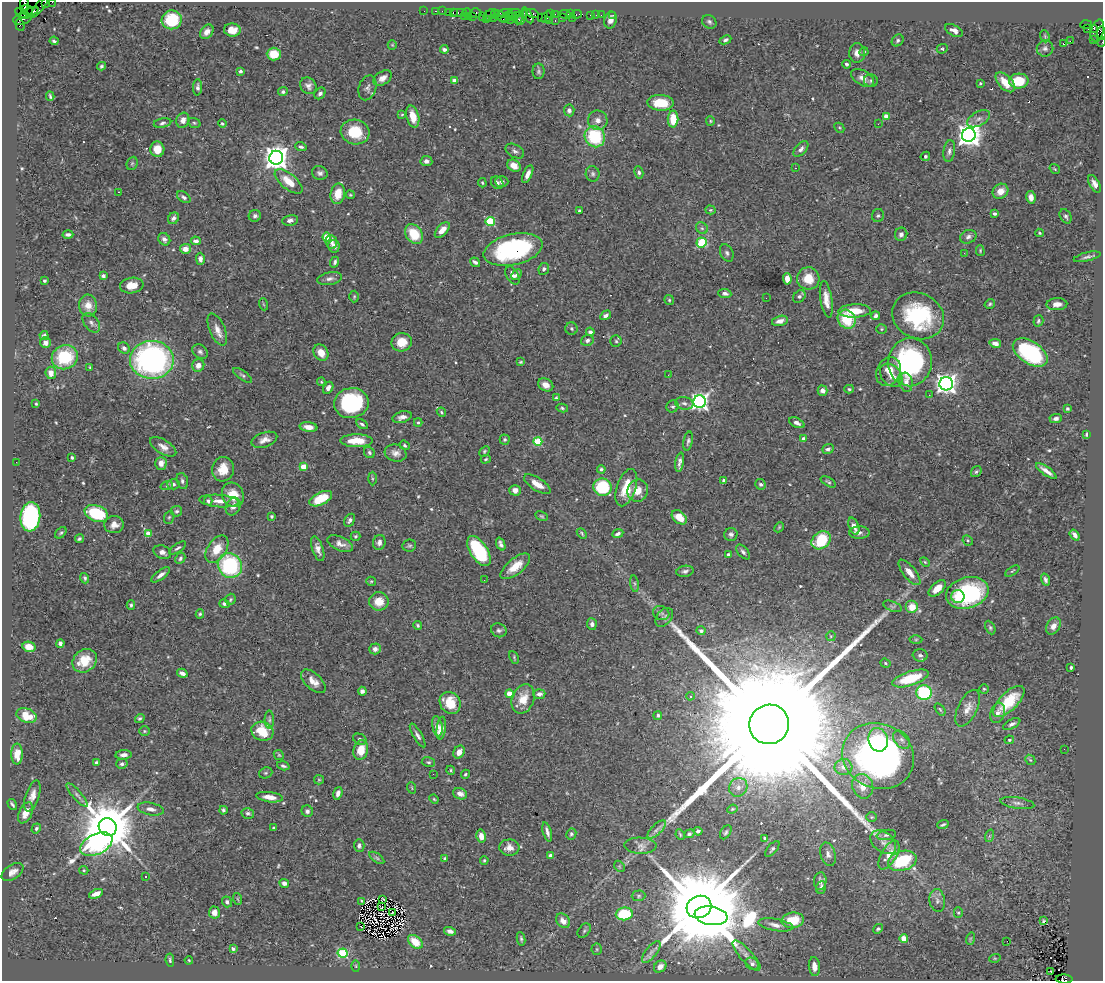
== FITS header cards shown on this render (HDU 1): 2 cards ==
NAXIS1  =                 1101
NAXIS2  =                  979

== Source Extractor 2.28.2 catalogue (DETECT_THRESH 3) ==
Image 1101 x 979 px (HDU 1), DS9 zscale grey, 1 PNG px = 1 image px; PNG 1105 x 983 px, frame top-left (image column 1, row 979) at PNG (2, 2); each listed source drawn as its Kron ellipse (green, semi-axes under 4 px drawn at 4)
Background 0.685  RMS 0.02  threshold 0.0603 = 3 sigma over >= 5 px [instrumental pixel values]
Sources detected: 567; of the 567, the 500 brightest by FLUX_AUTO listed and drawn (67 fainter detections omitted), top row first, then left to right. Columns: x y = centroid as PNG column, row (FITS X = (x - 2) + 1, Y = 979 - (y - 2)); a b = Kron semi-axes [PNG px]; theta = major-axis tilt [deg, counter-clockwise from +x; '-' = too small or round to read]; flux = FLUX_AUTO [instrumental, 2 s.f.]
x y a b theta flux
46 2 4 2 - 44
52 2 2 2 - 15
24 3 8 3 88 110
40 6 14 3 52 140
27 10 6 5 - 940
424 11 2 2 - 19
436 11 3 2 - 52
442 11 2 2 - 20
448 12 2 2 - 38
453 12 3 2 - 58
467 12 4 3 - 51
21 13 7 3 -27 78
29 13 10 4 28 820
460 13 8 3 0 140
476 13 5 5 - 78
505 13 7 3 1 100
514 13 7 2 1 220
533 13 6 3 -24 100
495 14 4 3 - 75
551 14 2 2 - 26
555 14 3 2 - 22
571 14 3 2 - 36
577 14 5 3 - 86
490 15 7 3 42 65
565 15 6 4 -21 120
591 15 4 3 - 120
596 15 2 2 - 11
601 15 2 2 - 20
613 15 2 2 - 10
468 16 2 2 - 42
501 16 7 3 -40 220
522 16 9 3 71 150
528 16 7 4 -62 200
464 17 3 2 - 41
472 17 3 3 - 71
482 17 4 2 - 67
506 17 7 3 33 31
512 17 5 3 - 65
541 17 2 2 - 39
546 17 6 4 62 100
562 17 3 2 - 50
493 18 2 2 - 8.9
518 18 6 3 86 210
572 18 2 2 - 300
22 19 9 5 13 240
486 19 2 2 - 18
172 20 10 9 - 53
510 20 3 2 - 29
610 20 9 6 80 8.7
549 21 3 2 - 79
555 21 3 2 - 110
709 22 7 6 - 3.7
20 25 6 4 -69 95
1086 25 6 3 4 150
1094 28 4 3 - 210
1088 29 2 2 - 6.9
232 30 8 6 -5 16
954 30 10 5 -28 6.7
1097 31 11 6 74 710
207 32 8 6 51 7.9
1101 33 7 2 90 140
1045 36 6 4 -70 1.8
725 40 6 4 24 2.9
898 40 6 5 - 3
1093 40 2 2 - 16
54 41 4 3 - 2.1
1070 41 2 2 - 91
1102 42 5 2 - 27
1063 44 3 2 - 14
392 45 5 4 - 1.4
1045 48 8 8 - 4.9
444 49 4 3 - 4.8
942 49 5 4 - 2.5
864 52 4 3 - 1.5
857 53 10 8 -88 8.6
274 54 7 6 - 23
846 64 4 3 - 2.7
101 66 4 4 - 2.4
240 71 4 3 - 2.6
539 71 8 6 -89 3.1
383 78 10 6 33 8.5
863 78 12 7 -30 8.5
455 81 4 4 - 19
871 81 7 6 - 3.4
1019 81 10 7 3 45
1005 82 12 6 -47 23
980 83 3 3 - 1.7
308 86 9 7 -51 6.3
197 87 8 4 88 4.4
367 88 12 8 73 5.9
283 92 5 4 - 2.8
320 93 6 5 - 3.8
50 96 4 2 - 2.2
661 103 13 8 -3 39
569 110 6 5 - 4.4
402 115 4 4 - 1.4
413 116 11 6 -76 20
886 116 4 3 - 17
673 119 8 5 89 28
979 119 12 7 30 6.9
183 120 8 6 65 8.5
598 120 10 9 - 8.9
710 121 5 4 - 1.6
162 123 9 4 12 3.4
194 123 6 4 -22 2
222 123 4 3 - 1.9
878 124 2 2 - 1.9
839 128 5 3 - 1.5
355 132 14 12 -13 44
969 135 7 6 - 1300
595 137 11 10 - 85
301 147 6 3 -20 3
157 149 8 7 - 18
801 149 9 5 46 5.2
515 151 10 6 -30 4.4
949 151 11 6 82 5.4
925 156 5 4 - 2.2
276 158 7 7 - 1400
426 161 6 5 - 5.1
132 163 7 5 68 2
514 166 7 5 -31 11
796 168 3 2 - 5.4
1055 169 5 3 - 1.5
639 172 6 4 -80 2.7
320 173 8 6 -17 4.4
528 174 9 4 65 7.9
593 174 8 7 - 3.3
289 181 17 7 -39 23
502 182 6 5 - 4
482 183 5 3 - 1.7
497 183 7 5 -49 3.8
1095 184 9 5 -60 7.6
1000 191 8 7 - 12
119 192 3 2 - 67
338 194 10 7 79 23
350 195 5 3 - 1.6
184 197 7 5 -36 3.5
1031 197 6 4 -79 6.8
710 210 5 4 - 1.7
580 211 3 3 - 3.2
995 213 4 3 - 3.1
255 216 6 6 - 3.8
878 216 6 6 - 2.8
1066 216 7 5 -59 3.5
173 218 6 5 - 5
290 220 8 5 10 5.1
490 222 5 4 - 77
702 228 6 5 - 2.7
442 230 9 5 47 13
1040 233 4 3 - 1.6
68 234 5 3 - 3.9
414 234 10 8 -54 38
901 234 7 6 - 5.4
327 237 4 4 - 44
968 237 8 6 24 5
164 239 7 5 -53 6.1
196 241 5 4 - 4.6
331 242 7 5 -81 5.2
701 243 5 5 - 60
334 246 6 5 - 6.8
185 249 5 5 - 12
513 249 30 15 13 220
980 251 5 4 - 1.6
727 253 9 6 -65 3.7
964 253 2 2 - 2.3
1087 257 13 4 14 4.3
200 259 6 4 -89 5.8
335 262 5 4 - 3.3
475 262 5 3 - 3.4
544 269 6 5 - 2.9
512 275 10 6 -59 6.6
517 275 6 4 49 3.5
103 276 4 3 - 4.1
808 278 11 11 - 25
330 279 12 6 11 5.9
787 279 6 4 -86 13
44 281 3 3 - 2
132 285 12 7 8 17
725 293 6 4 -6 4
354 296 6 5 - 2
799 296 7 5 49 3.8
766 298 2 2 - 2.6
826 299 18 6 -81 14
669 300 5 5 - 1.9
263 304 6 3 -71 1.6
990 304 5 4 - 2.3
1057 304 10 6 3 9
88 306 11 9 -84 16
855 311 16 6 3 27
606 315 6 4 29 4.5
876 316 4 4 - 3.8
918 316 26 22 -26 130
847 319 10 8 -55 50
780 321 8 5 15 8.5
1038 321 6 5 - 2.5
91 323 11 7 -52 5.5
217 329 17 7 -66 12
571 329 6 6 - 2.9
881 329 5 4 - 1.8
590 332 4 4 - 3.4
44 336 4 4 - 2.8
587 340 6 5 - 3.8
616 341 5 5 - 2.4
402 342 10 9 - 20
46 343 5 5 - 6.5
995 343 6 4 -10 8.9
124 348 6 5 - 4.3
200 352 8 6 -35 4
321 352 9 6 -53 14
1030 352 19 11 -33 160
65 357 13 12 - 70
152 360 22 19 -2 370
521 362 4 3 - 1.7
910 362 24 21 84 230
198 365 6 6 - 8.8
90 367 4 3 - 1.6
889 371 15 11 64 20
51 373 6 5 - 11
243 375 11 4 -35 3.2
668 375 3 2 - 3.3
891 375 13 9 -49 16
321 382 4 3 - 1.4
906 382 10 6 -79 7.7
946 384 7 6 - 850
546 385 8 6 -28 8.7
328 388 6 4 60 5.9
849 389 5 4 - 1.9
823 391 5 5 - 9.3
929 395 3 2 - 2.2
556 397 3 3 - 1.5
700 402 6 6 - 470
351 403 17 15 8 140
684 403 9 6 -10 5
36 404 3 3 - 1.4
673 406 6 5 - 2.7
562 408 6 4 -12 2.2
1067 408 3 3 - 3.4
441 412 5 4 - 1.6
402 417 10 5 15 7.3
1056 418 6 4 4 3.9
418 422 4 4 - 1.7
797 423 8 4 -25 4.8
362 424 6 4 -29 3.2
308 427 9 5 -7 11
1086 434 4 2 - 1.7
505 439 5 5 - 2.3
803 439 4 4 - 4.4
264 440 13 7 19 9.1
356 441 16 6 0 26
538 441 4 4 - 71
688 441 10 4 77 3.2
405 445 5 4 - 2.2
163 447 15 7 -32 9.1
828 449 6 5 - 3.6
484 451 6 4 43 2
369 452 6 5 - 2.5
396 453 11 8 -16 8.4
72 458 3 3 - 1.8
486 459 5 3 - 1.6
16 462 2 2 - 36
680 462 10 4 81 5.5
161 463 6 5 - 9.5
303 467 4 4 - 26
223 469 12 11 - 21
601 469 4 4 - 2
1046 471 12 3 -35 8.3
976 472 6 4 53 2.5
372 478 7 4 -89 1.9
724 480 3 3 - 7.7
182 481 8 5 -72 4.1
828 482 8 4 -30 2.2
173 484 6 5 - 3.5
537 484 15 6 -32 15
761 484 5 5 - 3.4
167 485 6 4 20 2
602 487 9 8 - 67
626 488 19 9 71 35
515 490 5 5 - 8
638 491 11 10 - 16
233 495 13 10 -63 25
321 499 12 6 25 35
208 501 4 4 - 3.2
219 501 20 6 -4 12
233 507 9 7 66 8
177 511 5 5 - 2.8
96 513 12 8 -19 88
272 516 3 3 - 2.4
542 516 6 4 -27 2
30 517 15 10 84 190
169 517 6 5 - 2.3
679 517 8 6 -42 21
350 520 7 4 60 3.9
114 525 10 8 5 9.8
854 526 9 5 -69 10
779 527 5 4 - 1.6
859 532 10 6 -1 6.7
61 533 6 4 48 2.2
148 533 4 4 - 23
582 533 6 3 -49 2.1
618 534 6 3 24 3.8
731 534 6 6 - 4.6
1075 535 6 3 -53 6.2
355 536 5 4 - 2.2
79 539 4 4 - 2.9
821 540 10 8 40 61
968 540 5 4 - 1.8
379 542 7 6 - 5.3
340 544 14 7 -24 8.5
501 544 7 4 -67 4.3
409 546 7 6 - 2.6
178 548 10 4 34 3.1
217 549 15 9 56 25
318 549 13 5 -72 8.6
479 551 17 8 -57 110
162 552 9 6 -22 6.8
743 552 9 5 -48 4.3
728 555 3 3 - 5.8
180 558 6 4 61 2.6
925 562 6 3 -45 1.5
230 565 13 11 -50 130
515 566 18 8 39 22
685 571 9 5 9 3.9
1012 571 8 3 33 1.6
909 572 15 6 -51 12
161 575 11 4 36 6.6
85 578 5 4 - 2.4
484 580 2 2 - 1.6
1045 580 6 4 -71 3.9
371 581 5 4 - 1.7
634 584 8 4 -81 2.6
937 588 10 5 42 17
967 593 21 15 17 150
958 596 6 6 - 14
230 599 6 5 - 2.1
379 601 10 9 - 20
224 604 5 4 - 3.3
131 605 5 4 - 2.2
893 606 10 5 -21 3.5
912 607 6 6 - 21
661 613 8 7 - 3.8
200 614 5 4 - 1.9
664 617 11 7 51 4.6
592 624 6 5 - 4.4
417 625 4 4 - 2.1
1053 626 9 6 58 8
990 628 7 4 -64 2.4
499 630 8 6 -25 3.6
701 631 4 4 - 2.9
831 636 5 5 - 1.7
916 639 6 4 1 1.9
60 644 4 4 - 3.7
29 647 7 5 -12 11
375 649 6 5 - 5.5
920 655 7 6 - 3.5
514 657 7 3 -65 1.7
85 661 13 11 41 27
885 663 5 4 - 2.1
1071 667 4 3 - 2.1
182 673 5 4 - 6.3
910 678 19 7 18 47
313 681 15 8 -43 12
984 689 5 4 - 1.7
362 691 4 4 - 5.1
924 693 8 7 - 130
509 694 4 4 - 17
539 694 6 4 4 5.7
690 696 4 4 - 1.8
523 699 15 11 70 20
1009 701 20 9 45 51
450 703 11 10 - 33
968 708 20 9 64 13
940 709 7 3 -54 1.6
998 713 10 7 71 7
658 715 4 4 - 2.6
27 716 10 7 -18 27
140 718 5 4 - 2.2
269 719 9 4 -89 3.1
769 724 20 19 - 160000
1012 724 9 4 28 4.2
437 726 10 5 -81 16
441 728 11 4 82 9.2
144 731 5 5 - 2
262 731 11 9 -20 42
418 735 13 4 -60 4.9
360 739 7 5 -25 3.3
878 740 12 9 -75 39
902 740 10 7 -50 5.8
1009 740 5 3 - 1.8
1064 749 2 2 - 4.1
361 750 10 7 75 23
459 752 7 5 62 9.2
17 754 10 6 -90 20
124 755 8 4 5 6.7
279 755 5 4 - 1.9
878 756 36 32 -23 550
1030 760 6 4 -44 1.9
428 762 7 5 -14 2.4
97 763 4 4 - 2.8
122 764 5 5 - 2.8
283 766 6 4 -17 3
843 767 9 8 - 7.7
451 770 5 4 - 1.8
266 773 7 5 20 2.4
433 774 2 2 - 5.2
465 774 5 4 - 1.8
319 780 5 4 - 1.7
863 786 12 10 -68 18
738 787 10 9 - 8.1
412 788 6 3 -72 1.4
338 793 6 4 73 5.7
460 794 7 5 -21 6.9
77 795 15 4 -50 5.6
32 796 16 6 72 11
270 797 13 5 -8 12
434 799 5 4 - 1.5
1017 803 17 5 -9 6.6
12 804 6 3 -57 2.4
151 809 13 6 -11 8.1
732 809 5 4 - 1.6
223 810 4 3 - 2.6
307 811 6 5 - 3.7
26 813 11 6 65 13
248 813 6 5 - 3.6
872 817 5 4 - 1.7
943 824 6 3 20 2
108 827 9 8 - 9900
36 828 5 4 - 2.5
274 828 3 3 - 3.1
656 830 12 5 45 6.3
698 831 4 4 - 4.3
547 832 10 3 -74 5.1
726 832 7 5 58 2.8
571 834 5 5 - 3
680 834 5 3 - 1.5
689 834 5 4 - 2.4
886 835 10 5 9 3.7
481 836 6 5 - 11
989 836 6 4 70 1.8
765 838 4 4 - 2.3
883 842 15 10 -40 10
96 844 17 10 26 280
359 846 6 5 - 3.8
640 846 16 8 -2 7.2
509 848 10 8 -3 12
772 849 9 4 50 3
828 854 12 7 -74 6.5
889 855 16 7 60 20
551 856 4 4 - 15
377 858 8 4 -36 2.7
445 858 4 3 - 1.6
484 860 4 3 - 1.7
902 861 15 9 16 92
619 866 6 4 -46 2
84 870 4 4 - 1.6
12 872 12 7 34 7.7
145 877 3 3 - 2.3
820 881 9 6 85 5
284 883 5 4 - 6.5
821 887 6 4 70 4.2
96 894 7 4 23 8.7
639 896 7 5 2 2.4
238 899 6 3 -70 1.6
383 899 4 3 - 1.7
937 900 11 8 -81 6.8
361 901 3 3 - 1.6
227 902 5 5 - 3.7
382 907 3 2 - 2.1
699 907 12 11 - 33000
214 912 6 5 - 9.1
392 912 3 2 - 1.6
958 913 5 4 - 1.9
624 914 8 6 7 58
711 916 17 9 -9 6700
793 920 11 7 7 34
563 921 8 6 -48 11
1043 921 3 2 - 1.6
776 925 18 6 -9 8.6
361 927 3 2 - 1.5
878 929 5 4 - 2.5
450 931 6 4 -15 4.9
584 931 8 5 50 3.1
904 938 4 4 - 33
521 939 7 3 -80 2.5
970 939 6 4 72 1.8
1007 941 2 2 - 5.8
415 942 8 5 -41 28
233 948 3 3 - 5.8
597 949 5 5 - 2.3
651 952 13 5 51 6.5
343 953 5 4 - 87
746 956 19 6 -48 9.5
995 958 6 3 18 1.4
170 960 7 4 -83 2.3
189 960 4 3 - 1.4
752 964 7 6 - 4.8
356 966 6 3 -88 1.7
814 966 9 5 -84 12
660 967 7 5 38 8.8
1051 972 3 2 - 4
1064 979 8 4 -1 460
At the frame edge (FLAGS 8, measured only in part): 6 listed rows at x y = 46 2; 52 2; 24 3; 1101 33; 1102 42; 1064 979
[67 fainter detections neither listed nor drawn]